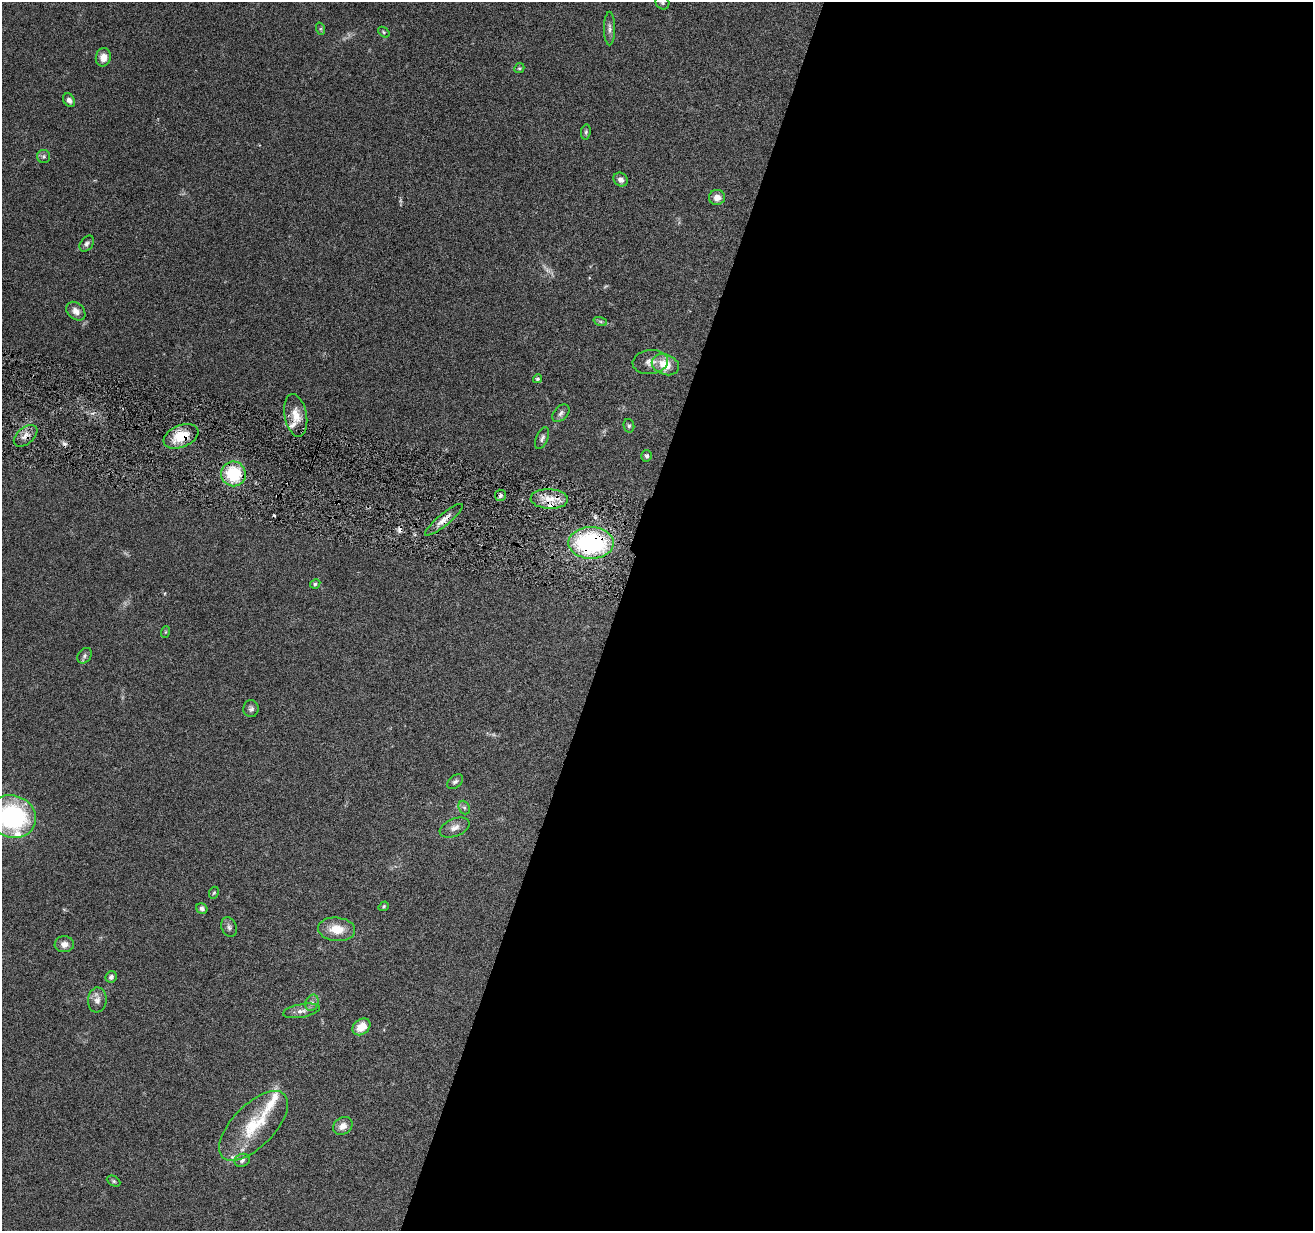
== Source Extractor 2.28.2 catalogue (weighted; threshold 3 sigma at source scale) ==
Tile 12 of 4 x 4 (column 4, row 3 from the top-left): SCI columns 3935-5245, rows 1484-2712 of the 5245 x 5297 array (HDU 1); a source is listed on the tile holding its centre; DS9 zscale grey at full resolution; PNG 1315 x 1233 px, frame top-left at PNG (2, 2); each listed source drawn as its Kron ellipse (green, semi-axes under 4 px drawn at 4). Shown black and unused: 53% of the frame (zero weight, under 4 of 8 exposures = <1% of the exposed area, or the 3 px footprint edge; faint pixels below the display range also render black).
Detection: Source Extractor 2.28.2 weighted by HDU 2 'WHT'; one run over the whole footprint, this tile lists its part. Background 0.0614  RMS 0.0042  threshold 0.0171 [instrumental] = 3 sigma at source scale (4.09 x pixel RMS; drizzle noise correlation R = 1.36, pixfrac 0.8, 0.05/0.05 arcsec/px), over >= 5 px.
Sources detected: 62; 2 too faint to see at this stretch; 3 cosmic-ray / hot-pixel residue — neither listed nor drawn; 5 inside a brighter listed object's ellipse — not listed separately; the other 52 listed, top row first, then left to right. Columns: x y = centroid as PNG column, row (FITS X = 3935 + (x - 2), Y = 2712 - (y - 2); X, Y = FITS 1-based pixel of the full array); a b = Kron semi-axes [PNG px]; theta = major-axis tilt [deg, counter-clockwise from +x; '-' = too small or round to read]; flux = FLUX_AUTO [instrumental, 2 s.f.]
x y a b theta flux
662 2 7 6 - 0.85
321 29 6 4 -71 0.51
610 29 17 5 -90 1.6
384 32 6 4 -38 0.55
103 57 9 7 77 2.9
519 68 5 4 - 0.53
69 100 7 5 -57 1.4
586 132 7 5 82 0.7
44 156 6 6 - 0.83
621 180 8 6 -40 1.9
717 197 8 7 - 3.1
87 243 9 6 51 1.1
76 311 11 8 -43 2.5
600 321 7 4 -19 0.67
650 362 18 12 6 3.5
665 365 14 10 -20 6.7
538 379 4 4 - 0.72
561 413 10 6 47 1.3
296 415 22 11 -79 5.7
629 426 7 5 -76 0.76
26 436 14 8 40 2.5
181 436 18 11 23 9.7
542 438 11 6 68 1.3
647 456 6 5 - 0.76
233 474 12 12 - 19
500 495 5 5 - 1
549 499 19 9 -2 6.1
444 520 24 6 40 3.2
591 543 23 16 -1 53
315 584 5 4 - 0.8
165 632 6 4 71 0.42
84 656 8 6 55 1
251 709 8 7 - 1.2
455 782 9 6 39 1.1
464 808 7 5 -67 0.85
12 816 24 21 -20 58
455 828 15 9 21 2.8
214 893 6 4 66 0.54
384 906 5 4 - 0.54
202 908 6 5 - 1.2
229 927 10 7 -68 1.3
337 929 18 11 -6 7.1
64 944 9 8 - 2.3
111 977 6 5 - 1.2
97 1000 12 9 83 2.2
312 1003 8 6 67 1.3
301 1011 19 6 10 2.4
361 1027 10 7 39 5.4
254 1126 44 21 46 18
343 1126 10 8 35 2.8
242 1160 8 6 24 1
114 1181 7 5 -27 0.61
Overlapping masked pixels (flux is a lower limit): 5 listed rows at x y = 26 436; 181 436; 549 499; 444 520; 591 543
Isophote crosses this tile's border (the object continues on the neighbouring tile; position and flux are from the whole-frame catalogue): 2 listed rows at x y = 662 2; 12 816